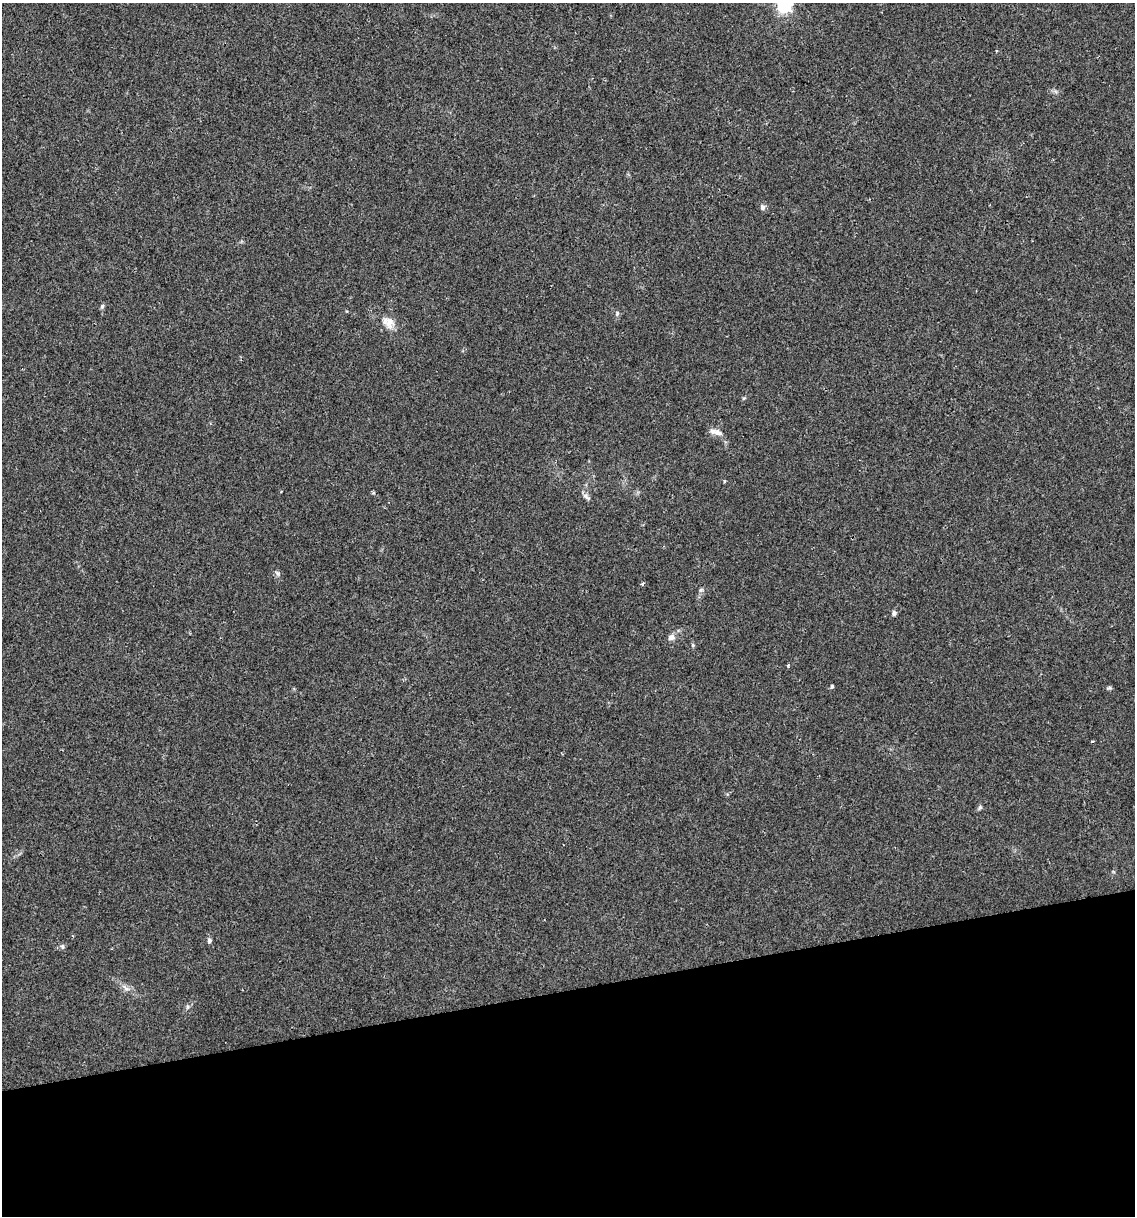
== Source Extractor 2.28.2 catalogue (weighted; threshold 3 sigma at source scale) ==
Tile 14 of 4 x 4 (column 2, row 4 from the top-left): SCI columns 1204-2336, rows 1-1214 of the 4627 x 4856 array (HDU 1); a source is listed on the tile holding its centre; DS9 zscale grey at full resolution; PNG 1137 x 1218 px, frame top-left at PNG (2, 3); no overlay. Shown black and unused: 19% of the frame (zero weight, under 2 of 3 exposures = <1% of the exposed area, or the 3 px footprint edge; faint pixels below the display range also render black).
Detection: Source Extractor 2.28.2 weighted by HDU 2 'WHT'; one run over the whole footprint, this tile lists its part. Background 0.0176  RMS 0.0045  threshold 0.0202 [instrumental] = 3 sigma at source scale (4.5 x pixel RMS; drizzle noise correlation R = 1.50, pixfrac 1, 0.0396/0.0396 arcsec/px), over >= 5 px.
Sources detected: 23; all 23 listed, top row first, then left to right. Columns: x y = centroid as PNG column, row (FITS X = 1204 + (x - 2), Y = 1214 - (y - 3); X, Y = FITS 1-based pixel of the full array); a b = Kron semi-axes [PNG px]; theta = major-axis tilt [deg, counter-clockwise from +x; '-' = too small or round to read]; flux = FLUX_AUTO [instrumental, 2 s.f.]
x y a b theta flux
784 6 6 6 - 100
762 207 7 6 - 1.5
102 306 8 5 63 0.79
617 313 7 5 75 0.96
388 322 19 13 -35 5.3
744 398 5 4 - 0.52
718 433 13 9 -20 3
724 481 4 4 - 0.5
586 497 12 6 -43 1.5
278 573 8 5 -52 1.1
642 584 4 3 - 0.93
701 590 7 5 44 0.86
894 613 7 6 - 1
671 637 8 7 - 2.4
693 645 5 5 - 0.64
788 666 3 3 - 0.79
832 686 5 4 - 0.73
1110 688 7 5 -9 0.7
980 807 7 5 55 0.8
209 941 7 6 - 1
62 946 7 5 -70 0.86
126 988 13 5 -36 2.2
187 1006 7 4 -90 0.74
Isophote crosses this tile's border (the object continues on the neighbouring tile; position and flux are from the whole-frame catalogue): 1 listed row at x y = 784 6